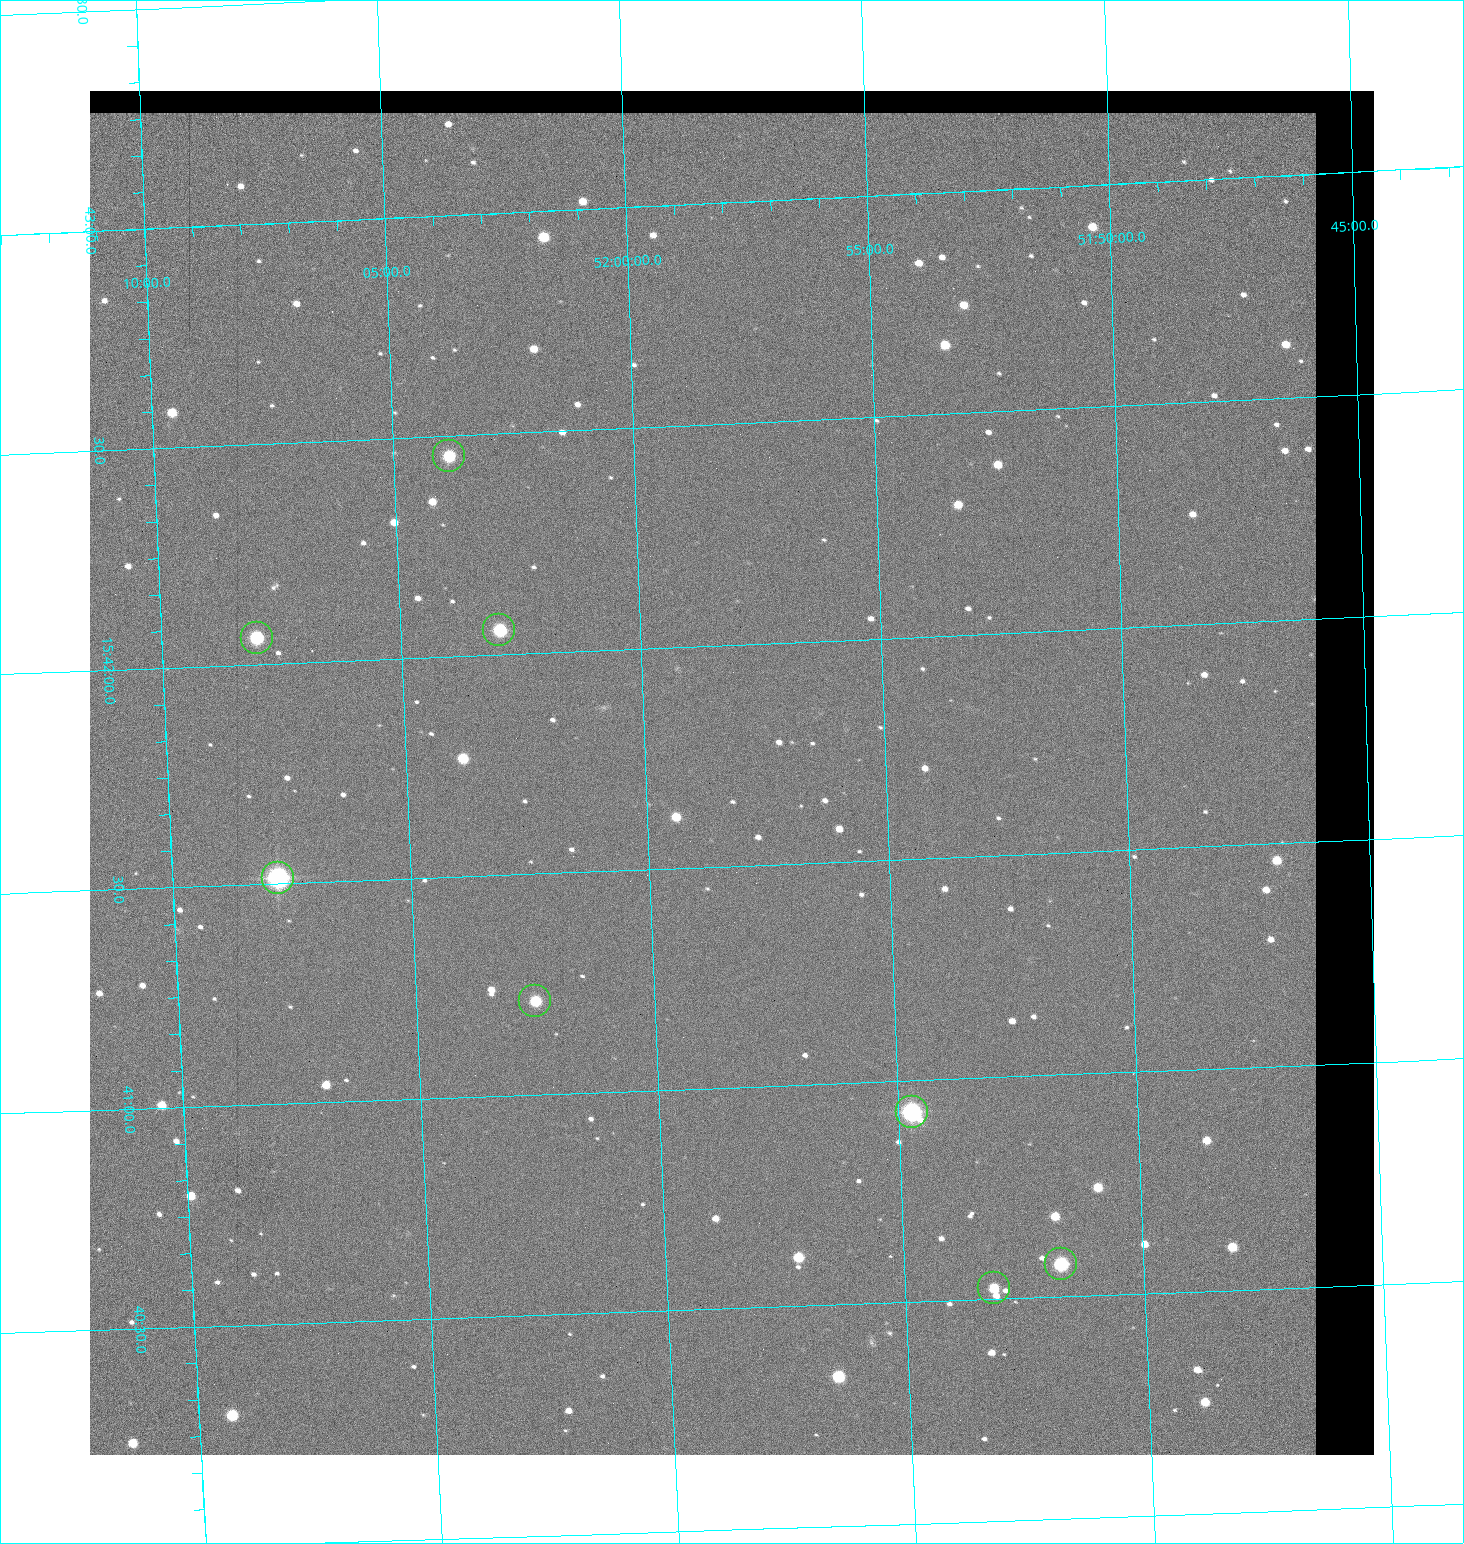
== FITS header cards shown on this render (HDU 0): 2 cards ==
NAXIS1  =                 1284 / length of data axis 1
NAXIS2  =                 1364 / length of data axis 2

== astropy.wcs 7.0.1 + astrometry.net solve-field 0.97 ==
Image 1284 x 1364 px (HDU 0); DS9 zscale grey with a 90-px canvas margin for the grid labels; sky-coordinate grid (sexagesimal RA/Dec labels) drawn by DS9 from the SOLVED WCS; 8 Tycho-2 reference stars matched to detected sources circled (green)
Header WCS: RA---TAN/DEC--TAN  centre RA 15:41:43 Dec +51:58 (235.43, +51.97 deg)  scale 1.26 arcsec/px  FOV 26.9' x 28.5'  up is +92 deg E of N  parity flipped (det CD > 0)
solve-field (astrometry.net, Tycho-2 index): VERIFIED the header's WCS against the Tycho-2 star catalogue (8 matches, 0 conflicts) and refined it, rather than solving blind
Solved WCS: RA---TAN-SIP/DEC--TAN-SIP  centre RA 15:41:43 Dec +51:58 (235.43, +51.97 deg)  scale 1.25 arcsec/px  FOV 26.8' x 28.5'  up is +92 deg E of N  parity flipped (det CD > 0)
The solver's refit moves the header's centre by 0.46 arcsec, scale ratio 0.997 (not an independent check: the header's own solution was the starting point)
Tycho-2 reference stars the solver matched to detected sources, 8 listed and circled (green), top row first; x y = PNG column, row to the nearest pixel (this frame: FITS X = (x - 90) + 1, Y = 1364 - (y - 91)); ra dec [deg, ICRS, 3 dp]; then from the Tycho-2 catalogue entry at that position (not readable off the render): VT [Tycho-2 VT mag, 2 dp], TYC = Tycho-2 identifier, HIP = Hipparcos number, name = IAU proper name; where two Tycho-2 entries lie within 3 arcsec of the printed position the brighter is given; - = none
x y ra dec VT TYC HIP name
449 456 235.614 +52.064 11.61 3489-1132-1 - -
499 630 235.514 +52.049 11.19 3489-1407-1 - -
257 638 235.515 +52.133 11.12 3489-1380-1 - -
278 878 235.378 +52.130 9.31 3489-1322-1 76850 -
535 1001 235.303 +52.042 11.52 3489-958-1 - -
912 1112 235.232 +51.912 9.59 3489-824-1 - -
1061 1264 235.143 +51.862 10.97 3489-1016-1 - -
994 1288 235.131 +51.886 12.29 3489-908-1 - -